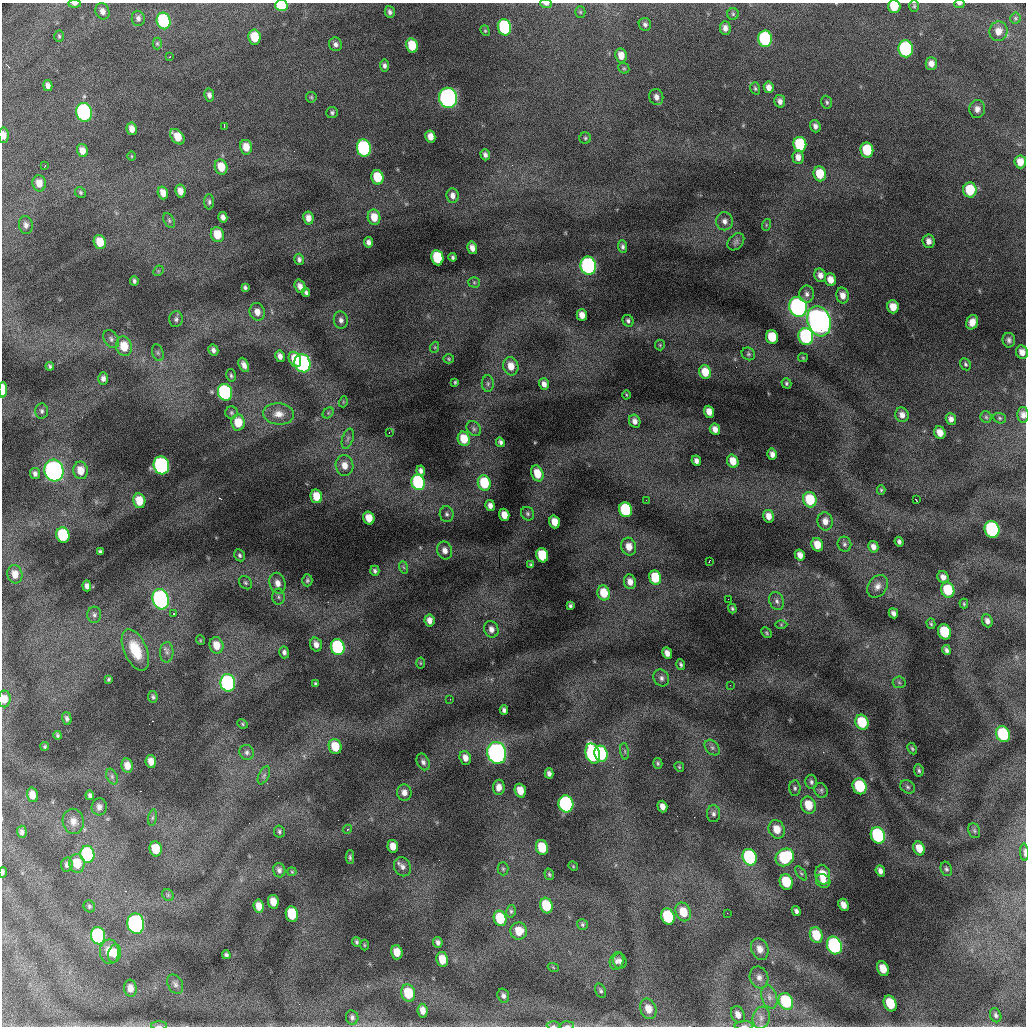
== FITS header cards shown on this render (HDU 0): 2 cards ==
NAXIS1  =                 1024 /fastest changing axis
NAXIS2  =                 1024 /next to fastest changing axis

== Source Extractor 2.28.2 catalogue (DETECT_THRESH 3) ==
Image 1024 x 1024 px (HDU 0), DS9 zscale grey, 1 PNG px = 1 image px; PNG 1028 x 1028 px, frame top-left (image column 1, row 1024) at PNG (2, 3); each listed source drawn as its Kron ellipse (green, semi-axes under 4 px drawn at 4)
Background 20400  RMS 100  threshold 309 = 3 sigma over >= 5 px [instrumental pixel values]
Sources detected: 370; all 370 listed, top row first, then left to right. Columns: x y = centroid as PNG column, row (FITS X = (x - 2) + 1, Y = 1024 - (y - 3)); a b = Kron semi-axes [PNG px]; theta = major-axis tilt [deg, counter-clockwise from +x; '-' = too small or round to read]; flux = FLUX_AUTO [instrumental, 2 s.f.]
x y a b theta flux
74 4 6 3 0 2.1e+04
546 4 6 3 -6 2.1e+04
959 4 5 3 - 1.0e+04
281 5 6 5 - 5.3e+05
894 6 6 6 - 1.8e+05
914 6 6 5 - 1.1e+04
102 11 8 6 -69 3.9e+04
390 12 6 5 - 2.0e+04
580 12 5 5 - 8.8e+03
733 14 5 5 - 1.2e+04
138 18 8 6 -81 2.3e+04
1015 18 5 5 - 9.4e+03
164 21 8 6 -76 6.6e+05
645 24 6 6 - 2.0e+04
504 27 8 6 -78 8.7e+05
725 28 6 5 - 3.8e+04
485 31 5 4 - 9.1e+03
998 31 10 9 - 6.6e+04
59 36 5 4 - 1.1e+04
254 37 7 6 - 1.8e+05
765 39 8 7 - 9.2e+05
157 43 6 4 -89 9.7e+03
335 44 7 6 - 2.4e+04
412 46 7 6 - 1.9e+05
906 49 8 7 - 1.2e+06
621 55 7 5 -80 7.2e+04
169 57 2 2 - 5.6e+03
931 64 6 5 - 4.5e+04
384 65 6 4 -84 2.0e+04
624 68 6 5 - 9.8e+03
48 86 5 4 - 2.9e+04
769 87 6 5 - 4.1e+04
755 88 6 4 -73 1.1e+04
209 95 6 5 - 2.6e+04
311 97 5 5 - 1.0e+04
656 97 8 7 - 3.8e+04
448 98 10 9 - 2.6e+06
780 101 6 5 - 3.1e+04
827 102 6 5 - 1.3e+04
977 109 9 8 - 3.9e+04
84 112 9 8 - 1.8e+06
332 113 6 5 - 1.4e+04
224 126 4 2 - 6.4e+03
815 126 6 5 - 3.0e+04
132 129 6 5 - 5.1e+04
4 135 8 5 -89 4.8e+04
430 136 6 5 - 6.1e+04
177 137 9 6 -51 1.1e+05
585 138 6 5 - 1.1e+04
800 144 7 6 - 4.3e+05
246 147 7 6 - 8.9e+04
364 148 8 7 - 1.3e+06
867 150 7 6 - 3.1e+05
82 151 6 5 - 5.8e+04
485 155 5 4 - 2.3e+04
131 156 5 3 - 5.7e+03
798 157 7 5 -86 4.8e+04
1020 162 6 5 - 7.6e+04
45 166 3 3 - 4.9e+03
221 167 8 6 -74 1.1e+05
820 174 7 6 - 1.6e+05
377 177 7 6 - 2.2e+05
39 183 8 6 -80 6.8e+04
970 190 7 6 - 2.6e+05
180 191 6 5 - 5.7e+04
80 192 6 5 - 1.1e+04
163 193 6 5 - 7.0e+04
452 196 7 6 - 3.6e+04
209 202 7 5 -89 1.6e+04
223 217 5 4 - 3.3e+04
374 217 8 6 -79 1.1e+05
308 218 6 5 - 5.2e+04
169 220 8 5 -64 1.4e+04
724 221 9 8 - 3.5e+04
26 225 9 7 -82 3.0e+04
766 225 6 3 73 8.4e+03
217 235 8 6 -72 1.4e+05
929 241 7 6 - 4.0e+04
100 242 7 6 - 1.3e+05
368 242 5 4 - 2.8e+04
736 242 10 7 47 2.2e+04
623 247 6 4 -88 1.8e+04
472 248 6 4 -75 4.4e+04
453 257 4 3 - 1.3e+04
437 258 8 6 -79 3.5e+05
299 259 6 4 -75 1.9e+04
588 266 9 8 - 1.9e+06
158 271 6 4 45 9.7e+03
820 275 7 6 - 4.2e+04
830 280 6 5 - 6.3e+04
134 281 4 4 - 1.5e+04
474 282 5 5 - 1.1e+04
300 286 7 5 -69 4.0e+04
245 287 4 4 - 1.4e+04
306 292 4 4 - 1.6e+04
807 294 8 7 - 2.8e+04
843 295 8 6 -77 5.1e+04
798 307 10 9 - 2.5e+06
893 307 6 5 - 8.9e+04
257 312 9 7 -74 5.8e+04
582 315 6 5 - 5.7e+04
176 319 8 6 82 2.1e+04
341 320 9 7 -83 3.0e+04
628 321 6 5 - 1.6e+04
819 321 15 11 -72 5.9e+06
972 322 7 6 - 6.2e+04
806 336 8 7 - 1.1e+06
772 337 7 6 - 2.1e+05
111 339 10 7 -56 2.7e+04
1009 340 7 6 - 2.3e+04
660 345 5 5 - 8.7e+03
124 346 10 8 -77 1.5e+05
435 347 5 3 - 7.1e+03
213 350 5 4 - 2.6e+04
1022 352 7 6 - 5.2e+04
158 353 9 5 -72 1.6e+04
748 354 7 6 - 1.5e+04
280 356 6 4 -78 3.4e+04
803 358 5 4 - 7.8e+03
295 359 8 6 -62 1.3e+05
449 359 5 4 - 9.0e+03
302 363 9 7 -70 1.6e+06
965 364 6 5 - 1.4e+04
244 365 7 5 -65 3.4e+04
50 366 4 3 - 1.1e+04
511 366 9 7 -74 8.4e+04
705 372 7 6 - 1.3e+05
231 375 6 4 -76 1.3e+04
103 378 6 5 - 2.8e+04
455 382 4 3 - 8.7e+03
786 383 5 4 - 1.1e+04
488 384 8 6 90 1.7e+04
544 384 6 5 - 3.6e+04
3 390 8 3 88 1.5e+05
225 392 8 7 - 1.3e+06
626 395 4 3 - 5.8e+03
343 402 5 3 - 6.1e+03
42 411 7 6 - 1.8e+04
709 412 6 5 - 6.1e+04
231 413 6 6 - 1.4e+04
328 413 6 5 - 1.1e+04
279 414 15 10 -5 7.9e+04
902 415 7 6 - 4.2e+04
1023 415 8 5 -88 3.1e+04
986 417 6 5 - 1.2e+04
1000 418 6 5 - 1.1e+04
951 419 6 5 - 3.2e+04
635 421 7 5 -64 3.8e+04
238 422 8 6 -84 1.5e+05
474 429 8 6 -47 1.9e+04
715 429 6 5 - 4.3e+04
389 433 3 2 - 7.4e+03
940 433 6 5 - 7.1e+04
348 439 10 5 72 2.0e+04
464 439 7 6 - 1.5e+05
500 442 5 4 - 2.0e+04
772 454 5 4 - 3.7e+04
696 461 5 4 - 2.8e+04
733 461 7 5 -70 9.8e+04
161 465 9 7 -75 1.8e+06
344 465 10 9 - 7.6e+04
81 470 9 7 -80 9.7e+04
54 471 11 9 -75 3.2e+06
421 471 5 4 - 2.7e+04
537 473 8 6 -70 1.2e+05
35 474 5 5 - 2.3e+04
418 482 8 6 -75 9.0e+05
484 483 8 6 -75 3.1e+05
881 490 5 4 - 9.3e+03
316 496 7 5 -78 1.3e+05
646 500 2 2 - 4.3e+03
810 500 8 6 -72 2.9e+05
916 500 3 2 - 3.9e+03
139 501 7 6 - 1.2e+05
490 505 5 4 - 3.5e+04
625 510 7 6 - 6.8e+05
447 514 8 7 - 2.1e+04
528 514 7 6 - 1.5e+04
504 515 6 5 - 7.7e+04
768 516 6 5 - 5.5e+04
369 518 6 5 - 1.1e+05
825 521 9 7 -79 5.4e+04
554 522 6 5 - 9.6e+04
992 529 8 7 - 1.3e+06
63 535 8 6 -76 4.5e+05
899 542 5 4 - 1.9e+04
844 544 7 7 - 2.0e+04
817 545 7 5 -68 1.0e+05
629 547 9 7 -76 7.6e+04
873 547 6 5 - 4.0e+04
100 551 4 3 - 1.2e+04
445 551 9 7 -70 4.3e+04
240 555 6 5 - 1.5e+04
542 555 7 6 - 3.1e+05
800 555 6 5 - 4.6e+04
709 561 3 2 - 5.8e+03
531 565 4 3 - 1.0e+04
403 567 6 4 -70 1.0e+04
375 571 5 4 - 1.6e+04
15 574 9 7 -78 7.3e+04
943 577 6 5 - 3.8e+04
655 578 7 6 - 2.5e+05
307 580 6 5 - 1.3e+04
630 582 7 6 - 5.1e+04
245 583 7 5 -46 1.5e+04
277 583 10 8 -75 5.4e+04
87 586 5 4 - 2.8e+04
877 586 12 9 54 4.8e+04
948 590 7 6 - 2.5e+05
604 593 7 6 - 1.5e+05
279 597 8 6 -89 2.0e+04
161 599 10 8 -72 2.1e+06
728 599 2 2 - 4.2e+03
777 601 9 7 -64 2.7e+04
964 604 5 3 - 8.7e+03
570 606 4 3 - 1.3e+04
732 609 5 4 - 1.2e+04
174 613 3 2 - 4.8e+03
893 613 5 4 - 2.6e+04
94 615 8 7 - 2.1e+04
429 620 6 5 - 4.5e+04
987 621 7 5 -68 3.0e+04
931 624 5 4 - 1.0e+04
781 625 6 4 -1 8.6e+03
491 629 8 7 - 4.1e+04
945 632 8 6 -67 3.8e+05
766 633 6 4 -43 9.8e+03
200 640 5 3 - 5.8e+03
316 644 7 5 -72 4.4e+04
216 645 8 7 - 1.0e+05
338 647 8 7 - 9.8e+05
135 650 22 11 -66 1.9e+05
946 650 5 4 - 2.1e+04
167 652 10 6 88 2.5e+04
284 652 6 5 - 2.4e+04
667 653 6 4 -64 4.1e+04
420 663 5 3 - 6.5e+03
681 664 5 3 - 1.4e+04
661 678 9 7 -57 2.7e+04
109 679 4 3 - 1.2e+04
899 682 6 6 - 1.3e+04
228 683 9 7 -77 1.4e+06
315 684 4 3 - 1.1e+04
730 685 2 2 - 9.2e+03
153 697 6 5 - 1.4e+04
4 699 8 6 88 7.0e+04
450 699 3 2 - 6.0e+03
504 710 4 4 - 2.0e+04
67 719 6 4 -73 2.0e+04
862 722 8 6 -66 2.6e+05
242 724 5 4 - 9.2e+03
1003 734 8 7 - 5.6e+05
58 735 4 3 - 1.2e+04
45 746 4 4 - 1.0e+04
335 747 8 6 -74 1.6e+05
712 748 9 6 -48 2.2e+04
912 749 6 4 -63 1.1e+04
625 751 8 4 -82 1.4e+04
247 752 8 7 - 2.3e+04
497 753 11 9 -76 3.2e+06
593 754 10 7 -73 1.4e+06
601 754 8 6 -72 6.9e+05
465 758 7 5 -70 4.8e+04
151 761 6 5 - 6.1e+04
423 762 9 6 -65 2.4e+04
658 763 5 4 - 1.0e+04
127 766 7 5 -79 6.3e+04
679 767 5 4 - 7.8e+03
919 770 6 5 - 1.4e+04
549 773 5 4 - 2.5e+04
264 775 9 5 64 2.0e+04
112 776 8 5 -64 1.7e+04
811 782 7 6 - 1.8e+04
859 786 8 7 - 4.2e+05
499 787 7 5 82 5.1e+04
908 787 8 6 -34 1.7e+04
795 788 7 5 -89 1.6e+04
821 790 7 6 - 1.5e+04
520 791 7 5 -71 1.0e+05
404 792 8 7 - 4.5e+04
32 795 7 5 -76 5.8e+04
90 795 5 4 - 1.9e+04
566 804 9 7 -79 1.5e+06
808 805 9 7 -68 1.4e+05
662 806 6 4 -73 4.2e+04
99 807 8 7 - 3.0e+04
714 814 8 6 89 2.2e+04
153 818 8 4 81 1.5e+04
73 821 12 10 -80 6.0e+04
347 829 5 4 - 8.9e+03
777 829 9 8 - 9.6e+04
974 831 8 5 -69 1.6e+04
22 832 6 4 -88 2.2e+04
279 832 6 5 - 1.3e+04
878 835 8 7 - 9.9e+05
393 846 6 5 - 7.2e+04
542 847 7 6 - 2.2e+05
919 848 7 5 -65 9.1e+04
155 849 7 6 - 1.5e+05
1024 852 9 2 -87 1.4e+04
87 854 8 7 - 8.6e+05
350 857 6 4 -89 1.4e+04
750 857 8 7 - 1.1e+06
785 857 10 8 39 5.3e+05
77 863 9 7 -83 1.4e+05
67 865 7 6 - 2.2e+04
573 866 5 4 - 6.3e+03
402 867 10 8 -60 3.5e+04
503 869 6 5 - 1.2e+04
946 869 7 5 -70 1.5e+04
279 870 7 6 - 2.5e+04
880 871 6 4 -69 3.1e+04
3 872 5 3 - 1.5e+04
292 872 4 4 - 7.4e+03
801 873 8 4 -53 1.3e+04
549 874 6 4 -73 1.0e+04
823 875 10 7 -76 1.2e+05
823 881 7 6 - 4.9e+04
786 882 8 6 -71 2.5e+05
168 895 6 5 - 1.2e+04
273 902 7 5 -79 8.0e+04
843 905 6 5 - 5.0e+04
89 906 6 5 - 1.3e+04
259 906 7 5 -85 6.6e+04
546 906 8 6 -73 2.8e+05
511 911 6 5 - 1.2e+04
796 911 5 4 - 1.9e+04
683 912 9 7 -66 1.4e+05
727 913 2 2 - 1.2e+04
292 914 8 6 -80 2.9e+05
668 916 8 6 -71 5.8e+05
500 918 8 6 -72 2.9e+05
136 924 10 8 -80 2.5e+06
582 924 6 5 - 1.3e+04
519 931 8 8 - 1.1e+05
816 935 8 6 -70 1.7e+05
98 936 9 7 -81 1.0e+06
356 942 5 4 - 1.2e+04
438 942 5 4 - 2.4e+04
364 945 5 3 - 7.3e+03
834 945 9 7 -66 1.5e+06
760 949 11 8 -67 5.9e+04
109 952 12 9 -87 1.1e+05
397 952 7 5 -76 9.4e+04
115 953 9 6 76 6.1e+04
226 955 4 4 - 1.5e+04
442 959 7 6 - 1.1e+05
617 961 9 6 72 2.6e+04
620 961 8 6 -66 2.5e+04
553 967 5 3 - 7.0e+03
883 969 7 5 -66 9.3e+04
759 977 11 9 -70 4.0e+04
175 984 10 7 -62 2.7e+04
130 988 8 6 -85 5.0e+04
600 991 7 5 -66 1.5e+04
408 993 8 7 - 2.2e+05
503 996 7 5 -72 2.2e+04
769 997 12 7 -71 4.0e+04
786 1001 9 7 -66 4.2e+05
890 1003 8 6 -64 2.1e+05
648 1009 10 8 -69 7.7e+04
423 1011 7 5 -82 5.0e+04
738 1015 9 6 -65 4.6e+04
996 1015 7 5 -68 2.0e+04
352 1017 7 6 - 2.0e+04
761 1018 11 8 76 4.7e+04
159 1026 8 4 0 1.4e+04
553 1026 7 3 2 1.3e+04
567 1026 7 3 3 1.7e+04
744 1026 9 4 1 1.7e+04
At the frame edge (FLAGS 8, measured only in part): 17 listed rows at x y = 74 4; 546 4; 959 4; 281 5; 894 6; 4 135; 1022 352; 3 390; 1023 415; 4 699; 1024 852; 3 872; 761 1018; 159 1026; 553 1026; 567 1026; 744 1026

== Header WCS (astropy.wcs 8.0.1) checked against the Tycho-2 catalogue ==
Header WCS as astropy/WCSLIB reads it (CRVAL/CRPIX/CD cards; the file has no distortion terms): RA---TAN/DEC--TAN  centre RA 01:05:22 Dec +20:13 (16.34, +20.22 deg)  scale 1.7 arcsec/px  FOV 29.1' x 29.1'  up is +92 deg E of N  parity flipped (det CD > 0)
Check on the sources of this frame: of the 60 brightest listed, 9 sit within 2.6 arcsec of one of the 10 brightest Tycho-2 stars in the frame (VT <= 12.50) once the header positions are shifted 0.10 arcsec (0.10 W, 0.02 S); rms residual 0.93 arcsec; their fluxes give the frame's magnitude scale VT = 27.86 - 2.5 log10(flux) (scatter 0.14 mag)
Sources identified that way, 9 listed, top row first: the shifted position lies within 2.6 arcsec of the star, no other Tycho-2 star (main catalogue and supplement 1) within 5.2 arcsec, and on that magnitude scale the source's flux lands within +1.5 / -3 mag of the star's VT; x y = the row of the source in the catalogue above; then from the Tycho-2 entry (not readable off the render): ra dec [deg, ICRS J2000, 3 dp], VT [Tycho-2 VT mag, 2 dp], TYC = Tycho-2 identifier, HIP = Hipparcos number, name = IAU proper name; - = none
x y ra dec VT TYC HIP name
448 98 16.554 +20.246 11.89 1202-44-1 - -
588 266 16.468 +20.182 12.30 1202-2086-1 - -
798 307 16.444 +20.083 11.86 1202-190-1 - -
819 321 16.436 +20.073 10.31 1202-296-1 - -
54 471 16.372 +20.438 11.27 1202-51-1 - -
228 683 16.262 +20.359 12.16 1202-337-1 - -
497 753 16.223 +20.232 11.45 1202-560-1 - -
593 754 16.221 +20.187 12.50 1202-232-1 - -
136 924 16.142 +20.405 12.07 1202-262-1 - -